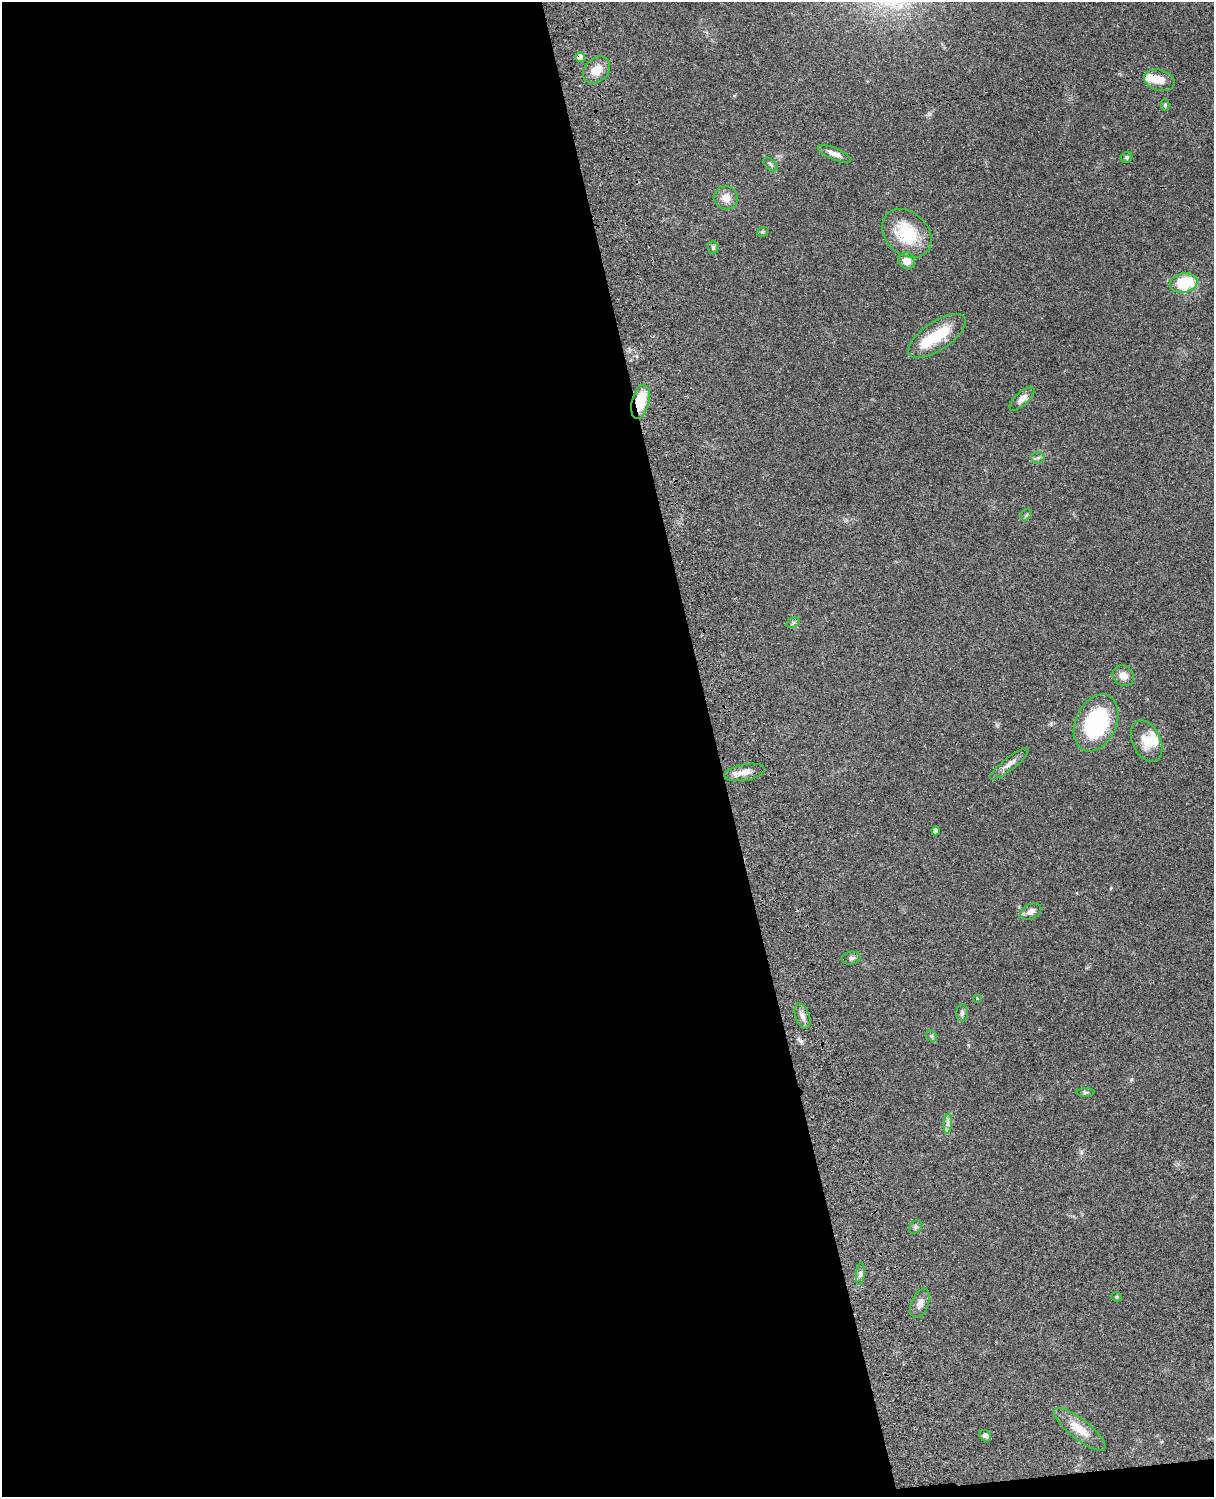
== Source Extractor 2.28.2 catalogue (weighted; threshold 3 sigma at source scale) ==
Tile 9 of 4 x 3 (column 1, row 3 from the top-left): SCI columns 122-1333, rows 277-1771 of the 5087 x 4926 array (HDU 1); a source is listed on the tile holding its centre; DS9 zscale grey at full resolution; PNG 1216 x 1499 px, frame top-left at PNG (2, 2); each listed source drawn as its Kron ellipse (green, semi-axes under 4 px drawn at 4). Shown black and unused: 60% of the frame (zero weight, under 3 of 4 exposures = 6% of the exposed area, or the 3 px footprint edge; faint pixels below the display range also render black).
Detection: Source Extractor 2.28.2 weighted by HDU 2 'WHT'; one run over the whole footprint, this tile lists its part. Background 0.104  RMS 0.0065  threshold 0.0292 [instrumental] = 3 sigma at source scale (4.5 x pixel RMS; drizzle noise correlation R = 1.50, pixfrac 1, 0.05/0.05 arcsec/px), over >= 5 px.
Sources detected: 42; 2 inside a brighter object's white glare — neither listed nor drawn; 1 inside a brighter listed object's ellipse — not listed separately; the other 39 listed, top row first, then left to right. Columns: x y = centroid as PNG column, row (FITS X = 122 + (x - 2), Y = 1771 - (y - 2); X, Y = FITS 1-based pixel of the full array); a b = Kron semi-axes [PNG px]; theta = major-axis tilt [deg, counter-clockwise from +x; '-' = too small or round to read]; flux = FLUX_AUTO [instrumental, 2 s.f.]
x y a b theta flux
580 57 5 4 - 8.3
597 70 15 11 44 9
1159 80 15 10 -16 7.4
1165 105 6 4 90 0.9
835 154 18 6 -22 4.6
1127 157 6 5 - 1.3
771 164 8 5 -45 1.3
726 198 12 11 - 6.3
763 232 6 4 20 0.93
907 233 27 21 -43 29
713 247 7 5 -89 1.4
907 261 8 8 - 5.7
1184 283 14 9 11 29
937 336 33 14 34 24
1022 399 16 6 44 4.3
640 402 17 8 75 18
1038 458 6 6 - 1.3
1026 515 6 5 - 1
793 623 7 5 30 1.1
1123 676 11 9 -35 4.8
1096 723 30 20 65 62
1147 741 22 14 -65 11
1009 764 24 6 38 4.3
744 772 20 8 10 6.3
935 831 4 4 - 3.1
1031 912 11 7 29 3.7
851 958 9 6 9 1.9
977 998 4 3 - 0.49
962 1013 8 6 89 1.9
802 1016 13 7 -70 3.5
931 1036 6 4 -43 1.1
1086 1092 9 4 0 1.2
948 1124 10 4 85 2.3
916 1227 8 6 49 1.3
860 1274 11 4 85 1.8
1116 1297 5 4 - 0.83
920 1303 15 8 69 4.3
1080 1429 32 10 -38 11
985 1436 6 5 - 2
Overlapping masked pixels (flux is a lower limit): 2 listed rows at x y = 580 57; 640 402